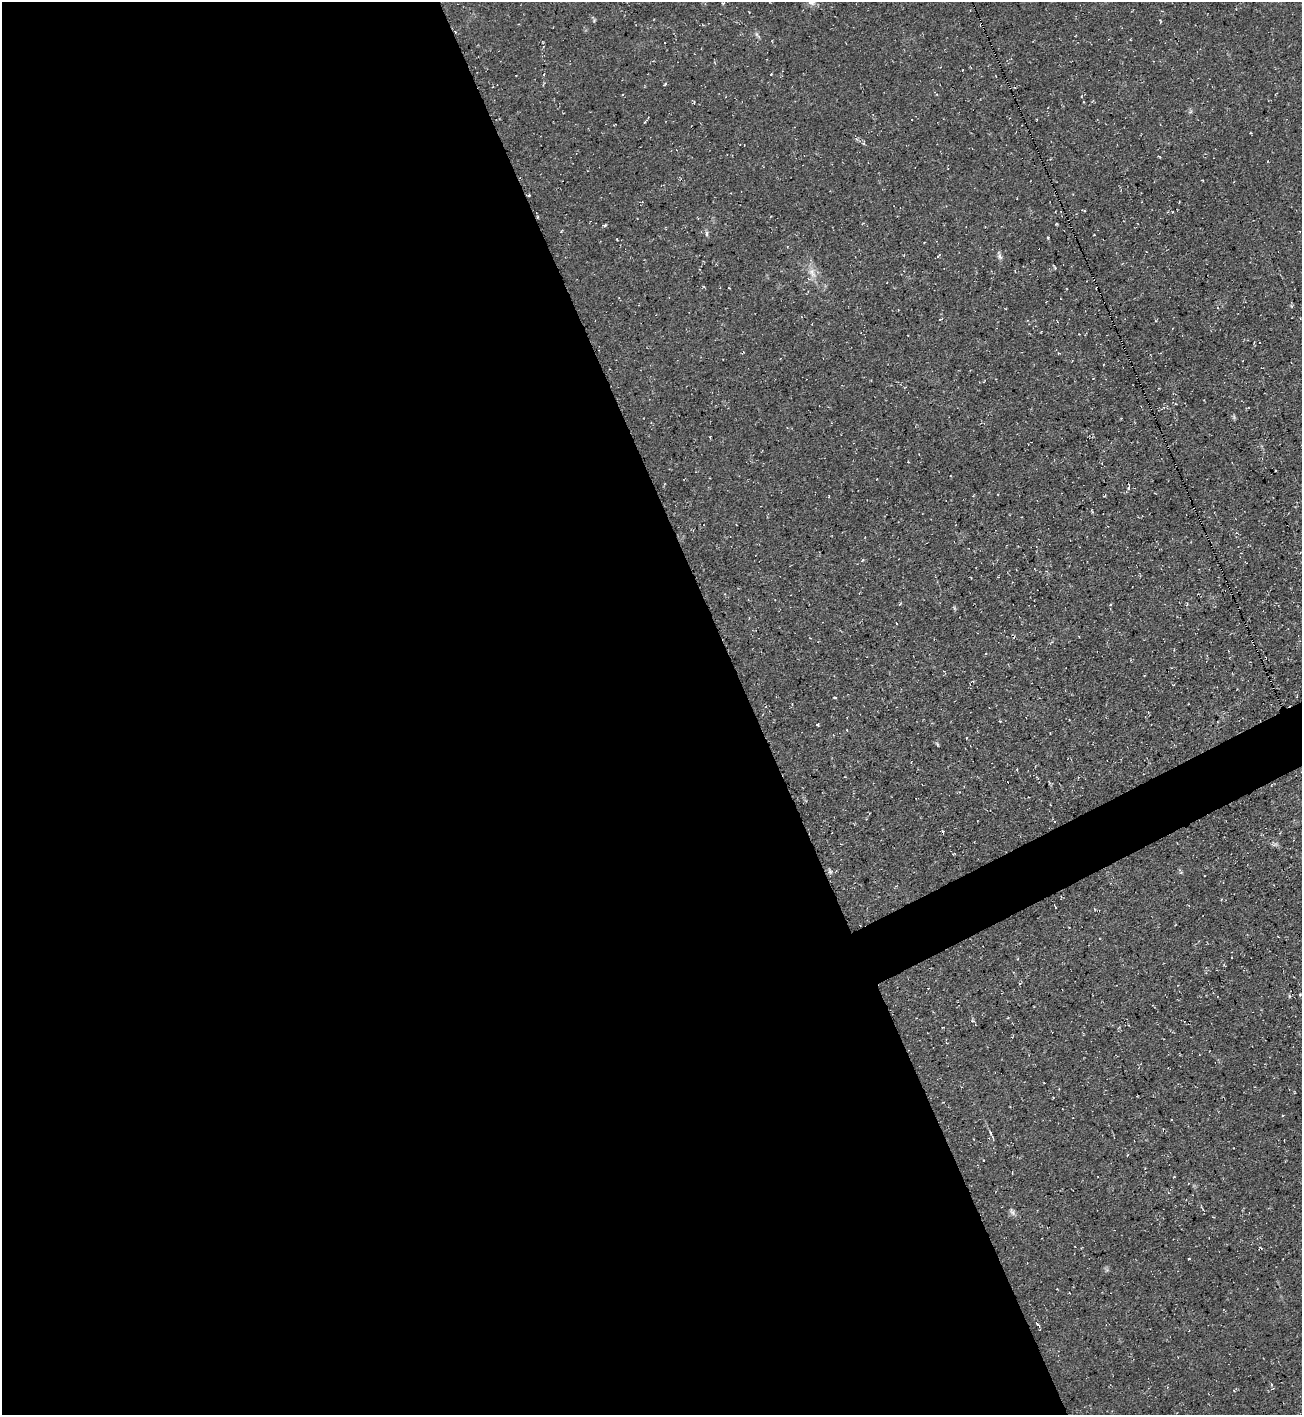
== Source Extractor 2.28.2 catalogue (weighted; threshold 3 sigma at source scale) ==
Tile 9 of 4 x 4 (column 1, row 3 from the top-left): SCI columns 153-1452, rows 1413-2825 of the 5638 x 5651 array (HDU 1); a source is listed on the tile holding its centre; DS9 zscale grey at full resolution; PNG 1304 x 1417 px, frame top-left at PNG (2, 2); no overlay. Shown black and unused: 59% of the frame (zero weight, under 3 of 4 exposures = <1% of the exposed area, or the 3 px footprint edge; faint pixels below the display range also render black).
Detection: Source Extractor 2.28.2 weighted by HDU 2 'WHT'; one run over the whole footprint, this tile lists its part. Background 0.0295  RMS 0.0058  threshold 0.0259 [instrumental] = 3 sigma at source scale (4.5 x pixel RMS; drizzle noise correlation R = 1.50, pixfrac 1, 0.05/0.05 arcsec/px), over >= 5 px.
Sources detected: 49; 6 cosmic-ray / hot-pixel residue — not listed; the other 43 listed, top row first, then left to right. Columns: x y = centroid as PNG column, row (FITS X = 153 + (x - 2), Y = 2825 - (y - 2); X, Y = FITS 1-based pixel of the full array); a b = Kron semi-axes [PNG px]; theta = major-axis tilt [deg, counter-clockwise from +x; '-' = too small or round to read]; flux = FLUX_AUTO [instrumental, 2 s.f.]
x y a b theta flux
723 3 4 2 - 0.45
757 34 9 4 -55 1.2
1075 36 3 2 - 0.35
771 74 3 2 - 0.38
665 84 4 3 - 0.61
937 94 4 3 - 0.51
645 121 6 2 50 0.91
529 195 3 3 - 0.61
1167 212 4 2 - 0.42
863 223 4 3 - 0.48
605 225 5 4 - 0.79
561 231 5 3 - 0.58
706 233 8 4 -89 1.2
1094 235 2 2 - 0.44
1048 238 3 3 - 0.65
999 256 14 5 -73 1.9
1054 267 8 2 -55 0.6
812 273 17 8 -67 5.7
940 319 3 2 - 0.41
908 335 2 2 - 0.4
1093 379 2 2 - 0.29
984 381 4 2 - 0.49
1234 417 7 4 -72 0.91
1128 488 6 4 68 1.2
973 495 5 3 - 0.44
862 560 5 3 - 0.58
1110 604 4 4 - 0.61
897 624 3 2 - 0.7
835 698 4 2 - 0.78
1000 721 3 3 - 0.61
817 725 3 3 - 0.51
847 730 3 3 - 0.47
937 744 7 3 -53 0.72
943 832 3 3 - 1.4
830 871 8 5 -60 1.3
1181 872 6 4 19 0.71
1055 906 4 2 - 1.3
1300 995 4 3 - 0.57
991 1134 10 3 -64 1.1
1012 1212 11 5 -46 1.8
1189 1258 3 2 - 0.47
1038 1325 7 3 -51 1
1272 1389 5 3 - 0.63
Unlisted compact peaks at least as high as the median listed source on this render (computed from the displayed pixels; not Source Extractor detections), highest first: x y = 594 21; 954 608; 1289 996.